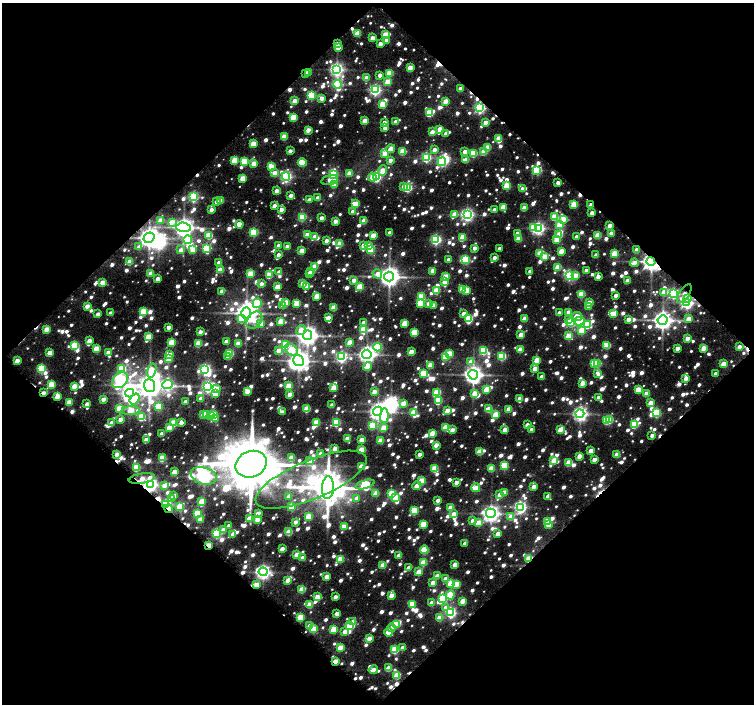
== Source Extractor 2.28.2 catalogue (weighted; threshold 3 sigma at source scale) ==
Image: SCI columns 11-1513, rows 62-1465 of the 1524 x 1523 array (HDU 1 of 3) = the unmasked area's bounding box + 8 px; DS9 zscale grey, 2 x 2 block average (1 PNG px = mean of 2 x 2 image px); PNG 756 x 706 px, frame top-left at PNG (2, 3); each listed source drawn as its Kron ellipse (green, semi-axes under 4 px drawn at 4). Shown black and unused: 50% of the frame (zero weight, under 9 of 18 exposures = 3% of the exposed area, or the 3 px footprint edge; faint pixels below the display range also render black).
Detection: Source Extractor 2.28.2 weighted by HDU 2 'WHT'. Background 0.114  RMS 0.025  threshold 0.104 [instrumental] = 3 sigma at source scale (4.09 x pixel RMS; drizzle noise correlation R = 1.36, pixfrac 0.8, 0.0396/0.0396 arcsec/px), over >= 5 px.
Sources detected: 1653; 21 too faint to see at this stretch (2 x 2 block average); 12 inside a brighter object's white glare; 20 cosmic-ray / hot-pixel residue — neither listed nor drawn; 1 coinciding with a brighter row at this scale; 35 inside a brighter listed object's ellipse — not listed separately; of the other 1564, all 500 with FLUX_AUTO >= 54.4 (the completeness limit of this list) listed and drawn (1064 fainter detections not listed), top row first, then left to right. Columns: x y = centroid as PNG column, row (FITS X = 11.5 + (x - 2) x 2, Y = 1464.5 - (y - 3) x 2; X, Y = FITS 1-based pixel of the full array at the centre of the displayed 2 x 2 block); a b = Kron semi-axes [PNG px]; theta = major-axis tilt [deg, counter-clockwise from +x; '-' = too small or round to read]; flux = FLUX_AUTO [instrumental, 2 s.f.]
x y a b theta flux
358 33 3 3 - 160
385 34 3 3 - 190
372 38 3 3 - 100
386 40 3 3 - 90
338 44 3 3 - 59
380 44 3 2 - 73
338 48 3 3 - 97
410 68 3 3 - 170
336 69 4 4 - 2000
308 72 3 2 - 81
306 73 3 2 - 59
389 73 3 3 - 260
380 75 3 3 - 54
367 78 3 3 - 120
388 82 3 3 - 210
337 84 4 3 - 920
460 89 3 2 - 69
375 90 4 4 - 1400
311 95 3 3 - 560
321 98 3 3 - 65
294 101 3 3 - 120
446 101 3 3 - 150
383 104 3 3 - 270
480 108 4 3 - 1200
429 113 3 3 - 320
293 117 3 3 - 240
365 121 3 3 - 170
384 122 3 2 - 55
396 122 3 2 - 73
485 123 3 2 - 96
385 128 3 2 - 83
440 129 3 3 - 99
308 130 3 2 - 110
432 132 3 2 - 100
446 133 3 2 - 73
284 137 3 3 - 210
499 138 3 3 - 150
253 144 3 3 - 200
487 147 3 3 - 180
391 149 4 3 - 160
434 150 3 2 - 75
290 151 3 2 - 66
403 151 3 3 - 240
465 151 3 2 - 85
484 152 3 3 - 170
385 153 3 3 - 140
473 153 3 3 - 350
426 157 3 3 - 830
234 160 3 3 - 240
390 160 3 2 - 65
466 160 3 3 - 120
244 161 3 3 - 250
442 162 4 4 - 790
254 163 3 3 - 150
302 163 4 3 - 270
272 167 3 3 - 120
537 170 4 3 - 630
383 171 6 3 70 150
275 173 3 3 - 95
349 173 3 3 - 95
333 175 3 3 - 560
286 177 4 4 - 1200
372 177 4 4 - 140
377 177 3 3 - 490
243 178 3 3 - 190
329 180 8 4 17 70
558 183 3 2 - 77
334 185 3 3 - 110
404 186 3 2 - 62
507 186 3 3 - 280
407 188 4 3 - 650
522 189 3 2 - 57
277 191 3 3 - 76
291 196 3 2 - 71
193 197 4 3 - 930
318 198 3 2 - 58
309 200 3 2 - 54
221 201 3 3 - 110
216 202 3 2 - 61
356 204 3 3 - 190
574 204 3 3 - 280
591 205 2 2 - 96
274 206 3 2 - 59
503 207 3 3 - 160
524 208 3 3 - 120
211 210 3 2 - 61
281 210 3 2 - 73
494 210 3 2 - 56
353 211 3 2 - 70
592 213 3 2 - 76
455 214 3 3 - 140
467 215 4 4 - 1800
302 217 3 3 - 430
554 217 3 3 - 240
322 218 3 2 - 57
563 219 3 3 - 170
161 220 3 3 - 120
335 221 3 3 - 72
364 221 3 3 - 140
172 222 3 3 - 90
239 224 4 3 - 130
560 225 3 3 - 220
610 225 3 2 - 100
184 227 7 4 -4 4800
533 227 4 3 - 260
538 228 4 3 - 1500
254 232 3 3 - 520
389 233 3 2 - 80
517 233 3 3 - 55
611 233 3 2 - 68
209 235 3 3 - 270
307 235 3 3 - 120
373 235 3 3 - 140
559 235 3 3 - 200
598 235 3 3 - 220
577 236 3 2 - 58
315 237 3 3 - 96
149 238 6 5 - 5500
462 238 4 3 - 170
518 239 3 3 - 140
188 240 4 4 - 260
436 240 3 3 - 990
557 240 3 3 - 180
327 241 3 2 - 71
340 244 3 3 - 180
363 245 3 3 - 95
369 245 3 3 - 100
279 246 3 2 - 85
287 246 3 2 - 63
139 247 3 2 - 66
206 248 4 3 - 520
475 248 3 2 - 64
499 248 3 2 - 60
371 249 4 3 - 410
181 250 3 3 - 72
193 250 3 3 - 140
637 250 3 2 - 87
302 251 3 3 - 130
561 251 3 3 - 140
540 253 4 3 - 170
614 254 3 3 - 290
278 255 3 2 - 56
596 255 3 2 - 78
545 256 3 3 - 150
494 257 3 2 - 56
449 259 3 2 - 71
466 260 3 3 - 380
130 262 3 3 - 150
651 262 4 4 - 4600
219 263 3 2 - 78
634 263 4 3 - 73
314 267 3 3 - 200
558 267 3 3 - 210
221 270 3 3 - 110
586 270 3 2 - 59
432 271 3 3 - 83
530 271 3 2 - 61
279 272 3 2 - 74
311 272 3 3 - 77
151 273 3 3 - 110
250 274 3 3 - 220
309 274 3 3 - 84
377 274 5 4 - 110
269 275 3 3 - 250
569 275 4 4 - 1000
389 276 5 5 - 5900
575 276 3 3 - 160
446 277 3 3 - 220
598 277 3 2 - 67
158 279 3 2 - 89
354 280 3 2 - 80
627 281 3 2 - 83
445 282 3 3 - 130
102 283 3 3 - 140
303 283 3 3 - 110
261 284 3 2 - 64
307 286 3 3 - 58
277 287 3 3 - 160
360 287 3 3 - 240
462 289 3 3 - 260
436 290 3 3 - 220
466 290 3 3 - 170
222 291 3 2 - 64
664 292 3 3 - 130
673 293 4 4 - 1100
581 294 3 3 - 280
684 294 10 5 55 77
616 295 3 2 - 67
317 296 3 3 - 200
421 297 3 3 - 280
688 299 3 3 - 70
286 302 3 3 - 170
257 303 5 4 - 510
297 303 3 3 - 210
420 303 3 3 - 260
429 303 3 3 - 77
589 303 3 3 - 130
686 303 4 4 - 1500
283 305 3 3 - 92
433 305 3 2 - 79
87 306 3 2 - 100
589 307 3 3 - 70
334 308 3 3 - 160
143 312 3 3 - 310
568 312 3 2 - 96
111 313 3 2 - 69
246 313 6 5 - 6400
559 313 3 2 - 57
98 314 3 2 - 77
464 314 3 3 - 88
613 314 3 3 - 190
577 316 5 3 - 130
328 318 4 2 - 69
469 318 3 3 - 330
242 319 4 3 - 130
524 319 3 3 - 130
628 319 3 2 - 83
689 319 3 3 - 110
254 320 9 7 56 130
569 320 3 3 - 57
662 320 5 4 - 4900
281 321 3 3 - 140
579 321 5 3 - 600
363 322 3 2 - 59
405 323 3 3 - 220
571 323 4 3 - 450
261 324 3 3 - 120
587 325 4 3 - 340
169 327 3 2 - 82
47 329 3 3 - 140
301 330 5 4 - 97
363 330 3 3 - 290
581 331 4 3 - 270
200 332 3 2 - 78
414 332 3 3 - 290
307 335 5 4 - 5100
521 335 3 3 - 150
148 336 3 3 - 210
568 336 3 3 - 230
687 338 3 2 - 92
89 341 3 3 - 120
226 341 3 2 - 87
172 342 3 3 - 220
349 342 3 2 - 95
198 344 3 3 - 240
238 344 3 3 - 160
75 345 4 3 - 360
285 345 3 3 - 320
607 345 3 3 - 250
377 347 4 4 - 620
739 347 3 3 - 68
677 348 3 2 - 75
704 348 3 3 - 170
96 349 3 3 - 200
520 349 3 3 - 140
279 350 3 3 - 88
292 350 7 5 -33 290
483 350 3 3 - 440
411 352 3 3 - 140
50 353 3 3 - 110
108 353 3 2 - 96
230 353 3 3 - 430
367 354 4 4 - 3500
449 354 3 3 - 260
169 355 3 3 - 130
502 356 3 3 - 500
228 357 3 3 - 80
341 357 4 3 - 1200
445 357 3 3 - 190
169 359 3 3 - 180
537 360 3 3 - 180
17 361 3 3 - 90
299 361 6 5 - 4700
471 361 3 3 - 89
594 363 3 3 - 360
598 363 3 3 - 180
724 364 3 3 - 180
430 365 3 3 - 150
367 366 4 3 - 150
535 368 3 3 - 110
41 369 3 3 - 470
122 369 3 3 - 410
205 369 4 3 - 1100
152 370 7 4 72 160
716 373 3 2 - 69
423 374 4 3 - 290
598 374 4 3 - 55
473 375 5 5 - 4300
542 377 3 2 - 77
686 378 3 3 - 81
120 380 9 6 45 1500
582 383 3 3 - 100
52 384 4 3 - 220
149 385 6 5 - 9700
168 385 5 4 - 1100
74 386 3 3 - 140
288 386 3 3 - 200
208 387 4 4 - 1400
334 388 3 3 - 190
217 389 3 3 - 110
486 389 3 3 - 170
638 390 4 3 - 170
247 391 3 3 - 130
374 392 3 2 - 88
437 392 3 3 - 280
43 393 2 2 - 120
130 393 4 3 - 2300
215 393 3 3 - 260
474 393 3 3 - 83
290 394 3 2 - 92
646 394 3 3 - 130
57 396 3 3 - 150
598 397 3 2 - 57
103 399 3 2 - 74
135 399 6 4 54 260
201 399 3 2 - 83
520 399 4 3 - 110
438 401 3 3 - 380
69 402 3 3 - 170
185 402 3 2 - 59
404 403 4 3 - 92
650 403 3 3 - 130
87 404 3 2 - 80
332 405 3 2 - 77
158 407 3 3 - 240
119 409 3 3 - 260
307 409 3 3 - 230
489 409 3 3 - 170
509 409 3 3 - 140
447 410 3 3 - 120
131 411 9 4 2 220
378 411 5 4 - 3300
282 412 3 2 - 57
413 412 3 3 - 180
656 413 3 3 - 480
203 414 3 2 - 79
206 414 3 3 - 110
214 414 3 3 - 190
496 414 3 3 - 220
580 414 4 4 - 2600
211 415 3 3 - 120
384 416 7 4 87 250
141 417 3 3 - 340
215 418 3 3 - 87
120 419 3 2 - 89
610 420 3 3 - 210
607 421 3 3 - 210
336 422 3 3 - 460
112 423 3 2 - 70
174 423 3 3 - 270
181 423 3 3 - 60
316 423 3 3 - 270
634 424 4 3 - 400
527 425 3 2 - 58
372 426 3 3 - 310
446 427 4 3 - 220
169 428 3 3 - 160
384 428 3 3 - 130
531 429 3 2 - 63
452 430 3 2 - 79
505 430 3 3 - 110
560 430 3 3 - 140
162 433 3 2 - 70
432 433 3 3 - 160
652 435 3 2 - 55
347 438 3 2 - 100
146 440 3 2 - 120
362 440 3 3 - 140
381 440 3 3 - 140
436 445 3 2 - 95
335 449 3 3 - 99
361 449 3 3 - 160
591 451 3 2 - 120
480 452 3 3 - 220
117 454 3 2 - 99
321 454 3 2 - 110
419 454 3 2 - 56
617 455 3 3 - 150
579 456 3 2 - 110
162 458 3 3 - 240
291 458 3 3 - 150
594 459 3 2 - 85
554 460 3 3 - 180
310 461 3 3 - 200
569 463 3 3 - 210
251 464 16 13 23 62000
361 466 3 2 - 130
504 466 3 3 - 380
136 468 4 3 - 290
434 468 3 3 - 280
491 468 3 3 - 190
174 472 3 3 - 100
204 476 13 8 -17 2900
142 479 13 5 9 160
311 480 59 19 23 940
421 481 3 3 - 260
456 482 3 2 - 75
150 484 4 3 - 2100
365 484 10 4 16 780
164 485 3 3 - 95
417 486 4 3 - 110
534 486 3 2 - 92
328 488 11 6 86 22000
476 488 4 3 - 140
504 492 3 2 - 98
376 493 3 3 - 130
391 494 3 3 - 400
500 495 3 2 - 74
174 496 3 2 - 74
289 496 3 2 - 68
548 496 3 2 - 89
357 498 3 3 - 65
395 498 3 3 - 310
171 499 3 3 - 61
438 500 3 2 - 68
202 501 3 3 - 190
166 505 3 3 - 850
180 507 4 3 - 270
292 507 3 3 - 280
520 507 4 4 - 1500
450 508 3 3 - 150
169 509 5 3 - 82
414 511 3 3 - 360
258 513 3 2 - 92
491 513 5 5 - 3400
197 514 3 3 - 350
454 514 3 2 - 78
309 516 3 3 - 220
511 516 3 3 - 110
249 518 3 3 - 120
200 519 3 3 - 140
257 520 3 3 - 110
473 520 3 2 - 67
547 521 4 3 - 300
295 522 3 2 - 61
478 523 3 3 - 200
423 524 3 3 - 250
229 525 3 2 - 65
548 525 3 2 - 100
344 526 3 2 - 120
224 529 3 2 - 91
289 532 3 3 - 200
216 533 3 3 - 740
498 533 3 2 - 96
233 534 3 2 - 73
465 543 3 2 - 60
209 545 2 2 - 190
282 549 3 2 - 100
424 550 4 3 - 350
297 555 3 3 - 170
399 555 3 2 - 97
303 558 3 2 - 64
340 559 3 3 - 240
529 559 3 2 - 240
423 562 3 3 - 230
455 564 3 2 - 120
383 565 3 3 - 160
409 568 4 2 - 81
263 572 4 4 - 2500
419 572 3 3 - 170
437 576 3 2 - 120
327 577 3 2 - 120
445 579 3 3 - 65
288 580 3 2 - 90
433 583 3 2 - 85
451 583 3 3 - 270
456 584 3 3 - 190
257 585 3 3 - 150
302 589 3 3 - 210
391 595 3 3 - 110
450 595 5 4 - 260
317 597 3 3 - 190
335 597 3 2 - 61
443 599 4 3 - 450
463 601 3 3 - 140
432 603 3 2 - 80
412 604 3 3 - 190
310 605 3 3 - 180
446 607 4 4 - 67
451 612 4 3 - 1000
337 613 3 2 - 67
300 617 3 3 - 290
439 618 3 3 - 160
353 622 3 3 - 140
397 624 3 2 - 150
310 626 3 3 - 120
349 626 3 3 - 220
391 628 4 3 - 67
313 629 3 3 - 260
334 629 3 3 - 260
345 632 3 3 - 78
388 632 4 3 - 130
369 638 3 2 - 87
402 647 3 2 - 57
340 648 3 3 - 190
395 649 3 3 - 380
335 661 2 2 - 160
388 668 3 3 - 160
373 670 5 2 - 79
397 675 3 3 - 270
Overlapping masked pixels (flux is a lower limit): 18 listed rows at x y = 338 44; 308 72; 306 73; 480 108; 591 205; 149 238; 637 250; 651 262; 684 294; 47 329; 43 393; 142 479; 150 484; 166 505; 169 509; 209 545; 529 559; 335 661